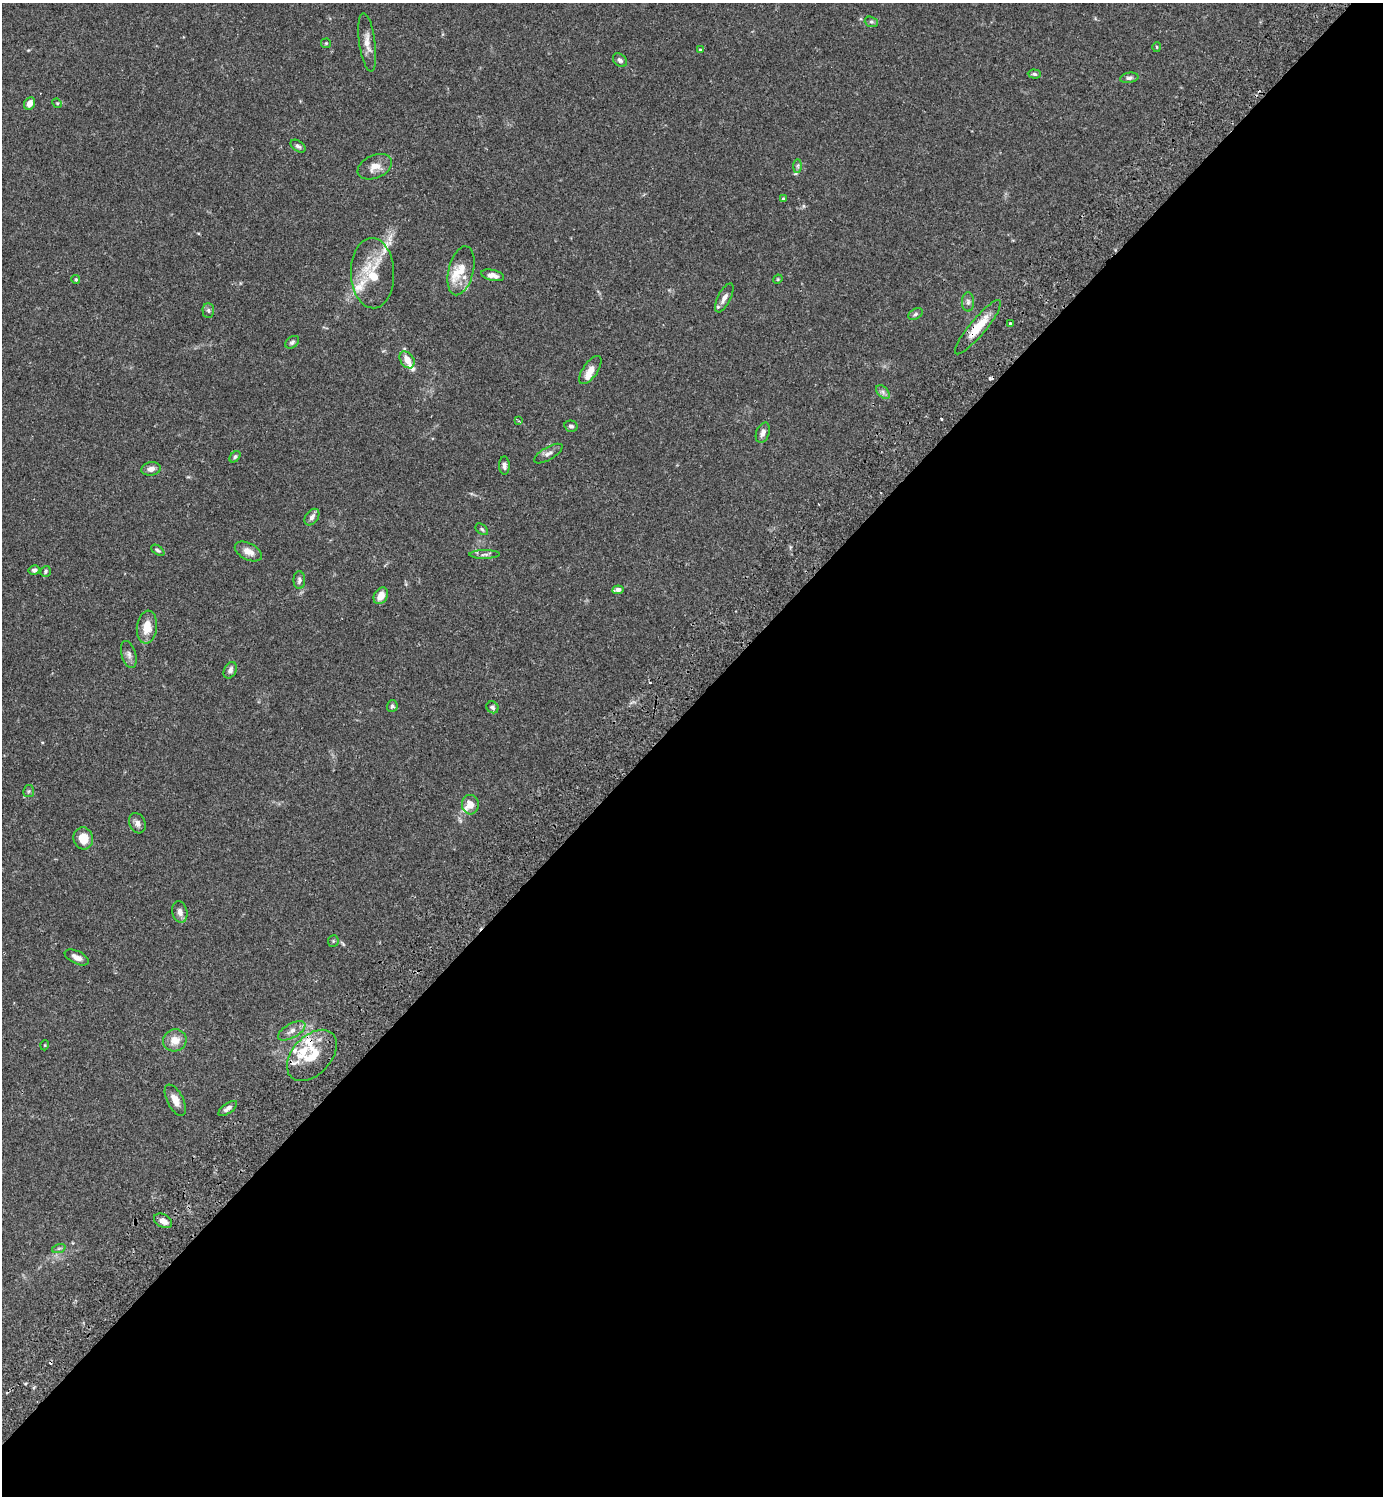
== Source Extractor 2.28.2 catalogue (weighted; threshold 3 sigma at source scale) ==
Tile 15 of 4 x 4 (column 3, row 4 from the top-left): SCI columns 3106-4486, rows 45-1538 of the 6070 x 6069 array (HDU 1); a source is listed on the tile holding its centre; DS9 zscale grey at full resolution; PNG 1385 x 1498 px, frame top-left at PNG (2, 3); each listed source drawn as its Kron ellipse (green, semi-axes under 4 px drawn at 4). Shown black and unused: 53% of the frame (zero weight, under 2 of 3 exposures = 3% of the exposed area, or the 3 px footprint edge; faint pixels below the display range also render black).
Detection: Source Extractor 2.28.2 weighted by HDU 2 'WHT'; one run over the whole footprint, this tile lists its part. Background 0.091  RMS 0.0057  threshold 0.0255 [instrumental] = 3 sigma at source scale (4.5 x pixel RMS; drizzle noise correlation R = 1.50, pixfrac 1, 0.05/0.05 arcsec/px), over >= 5 px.
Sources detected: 81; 3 cosmic-ray / hot-pixel residue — neither listed nor drawn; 12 inside a brighter listed object's ellipse — not listed separately; the other 66 listed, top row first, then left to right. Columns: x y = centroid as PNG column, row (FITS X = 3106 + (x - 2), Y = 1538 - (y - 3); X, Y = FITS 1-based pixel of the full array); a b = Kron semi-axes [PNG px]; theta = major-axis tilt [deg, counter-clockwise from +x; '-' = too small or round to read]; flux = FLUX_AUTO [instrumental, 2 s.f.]
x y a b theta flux
871 22 7 5 -19 1.1
367 42 29 8 -82 5.5
326 43 5 5 - 0.62
1157 47 5 3 - 0.57
700 50 3 2 - 0.5
620 60 8 6 -43 1.7
1034 74 6 4 -3 1.1
1129 78 9 5 10 1.5
30 103 6 5 - 4
57 103 5 4 - 0.59
298 146 8 5 -35 1.5
798 166 7 4 89 1
375 167 18 11 24 6.1
783 198 3 3 - 0.65
461 271 25 12 76 9
373 273 35 21 -88 23
493 275 12 5 -14 3.3
778 279 5 4 - 0.54
76 280 4 4 - 0.86
724 298 16 6 63 3.4
968 302 9 6 -90 1.8
208 310 7 5 -87 1.2
915 314 8 5 28 1.1
1010 324 3 3 - 1.5
978 327 34 8 50 13
292 342 8 5 38 1.1
407 360 9 6 -56 5.7
590 370 16 7 55 5.3
883 392 8 5 -46 1.6
519 421 4 3 - 0.54
571 426 6 5 - 1.4
763 433 10 6 69 2.4
548 454 16 6 30 2.4
235 457 6 4 47 1.1
504 465 9 5 -88 1.8
151 469 10 6 10 2.9
312 517 9 6 53 2.1
482 529 7 4 -40 0.85
158 550 7 4 -36 0.96
248 551 15 8 -27 4.4
484 554 15 4 1 1.8
34 570 5 5 - 1.3
46 571 5 5 - 0.83
299 580 9 6 90 1.6
618 590 5 4 - 3.1
381 596 9 6 60 5.1
147 627 16 10 83 8.4
129 654 14 7 -74 2.4
230 670 9 6 63 2.2
392 706 6 5 - 1.1
492 707 6 5 - 1.2
29 791 6 5 - 0.94
470 805 9 8 - 5.3
137 823 10 8 -64 2.5
83 838 11 9 -75 8.8
180 912 11 7 -77 2.9
333 941 6 5 - 0.81
77 957 13 6 -25 3.3
292 1031 15 7 30 3.6
175 1040 12 11 - 6.2
45 1045 5 3 - 0.43
312 1055 30 19 47 17
175 1100 17 8 -62 4.7
228 1108 11 5 35 2.4
163 1221 10 6 -30 3.3
59 1248 7 4 19 0.94
Overlapping masked pixels (flux is a lower limit): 1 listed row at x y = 978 327